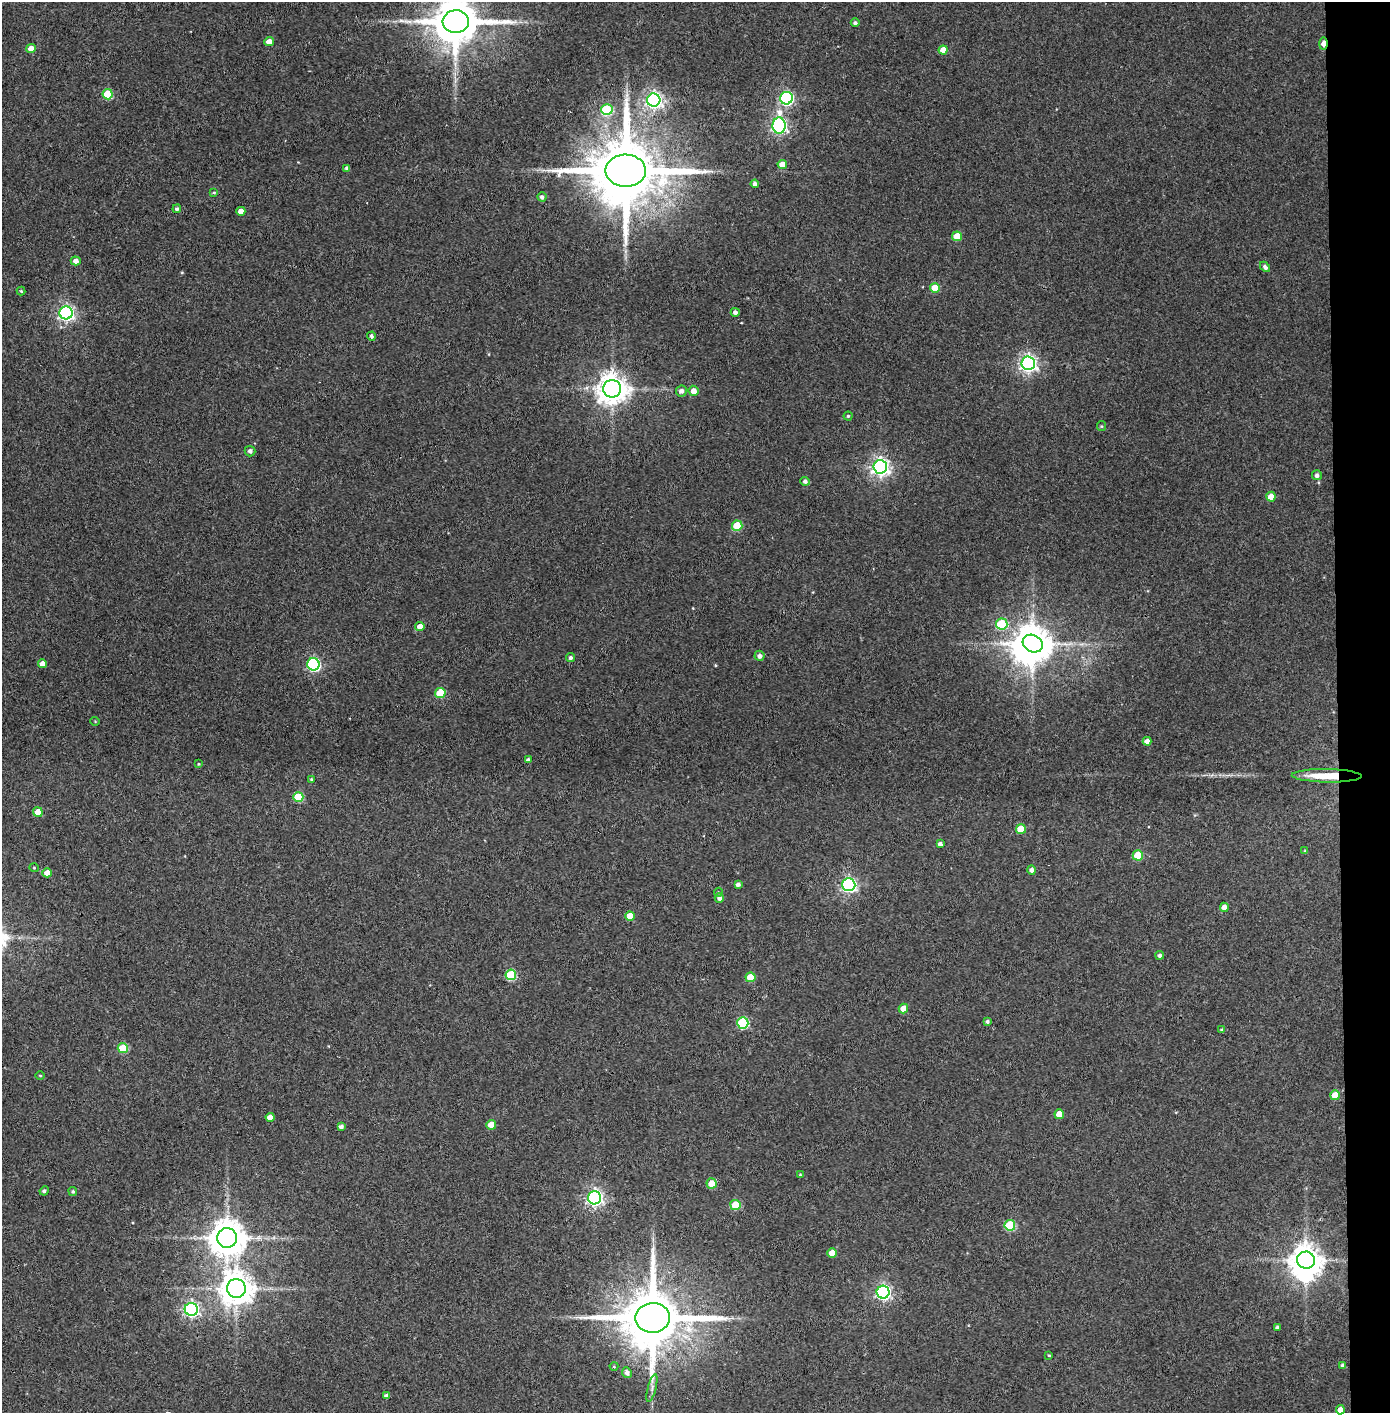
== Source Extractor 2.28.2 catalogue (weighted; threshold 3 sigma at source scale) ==
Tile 6 of 3 x 3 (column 3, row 2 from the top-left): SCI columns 2855-4242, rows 1415-2825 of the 4321 x 4242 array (HDU 1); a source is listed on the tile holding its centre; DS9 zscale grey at full resolution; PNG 1392 x 1415 px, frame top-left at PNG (2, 2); each listed source drawn as its Kron ellipse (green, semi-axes under 4 px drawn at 4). Shown black and unused: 4% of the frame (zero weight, under 3 of 4 exposures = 6% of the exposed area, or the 3 px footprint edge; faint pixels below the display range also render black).
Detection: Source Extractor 2.28.2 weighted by HDU 2 'WHT'; one run over the whole footprint, this tile lists its part. Background 0.0668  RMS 0.0057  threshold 0.0258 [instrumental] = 3 sigma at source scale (4.5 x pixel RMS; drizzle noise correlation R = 1.50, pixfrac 1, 0.05/0.05 arcsec/px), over >= 5 px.
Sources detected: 106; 2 inside a brighter object's white glare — neither listed nor drawn; the other 104 listed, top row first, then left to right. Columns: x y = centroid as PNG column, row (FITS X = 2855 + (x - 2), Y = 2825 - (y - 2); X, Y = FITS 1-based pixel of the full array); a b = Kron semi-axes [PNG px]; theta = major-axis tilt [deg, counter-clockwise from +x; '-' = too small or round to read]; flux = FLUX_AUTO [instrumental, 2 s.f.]
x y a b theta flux
456 22 13 11 2 2900
855 23 4 4 - 1.2
269 42 5 4 - 4.9
1323 43 6 4 88 7.5
31 49 5 4 - 5
943 50 4 4 - 5.6
108 94 5 5 - 23
786 98 6 6 - 100
654 100 6 6 - 210
607 110 5 5 - 36
779 126 8 6 88 160
782 164 5 4 - 6.5
347 168 4 4 - 1.5
626 171 20 16 -1 7300
755 184 4 4 - 2.4
214 192 4 4 - 0.59
542 197 4 4 - 1.7
177 209 4 4 - 1.4
241 211 4 4 - 4.2
957 236 5 5 - 13
76 261 5 4 - 3.3
1265 267 6 4 -47 1.6
935 288 5 5 - 15
21 291 4 4 - 0.75
735 312 4 4 - 2
66 313 6 6 - 180
371 336 4 4 - 1.3
1028 363 7 6 - 220
612 389 9 8 - 870
681 391 5 5 - 2.5
694 391 5 5 - 4
848 416 4 4 - 0.74
1101 426 5 4 - 0.67
250 451 5 5 - 2
880 467 7 7 - 270
1317 475 5 5 - 1.8
805 481 5 4 - 1.6
1271 497 5 4 - 7.1
737 526 5 5 - 21
1002 624 6 5 - 32
420 627 4 4 - 5
1033 644 10 8 -28 1400
760 656 5 5 - 2.3
571 658 4 4 - 1.5
42 664 4 4 - 4.9
313 664 6 6 - 89
440 693 5 5 - 20
95 721 4 3 - 0.42
1147 741 4 4 - 3.1
528 760 4 4 - 1.8
199 764 4 3 - 0.53
1327 776 35 6 -1 17
311 779 4 3 - 0.59
298 797 5 5 - 25
38 812 5 4 - 8.9
1021 829 5 5 - 13
940 844 4 4 - 2.1
1305 851 4 4 - 0.7
1138 855 5 5 - 17
34 868 5 3 - 0.44
1032 870 5 4 - 2.2
47 873 4 4 - 5.3
738 884 4 4 - 1.8
849 885 6 6 - 150
718 892 4 4 - 0.59
719 898 5 4 - 1.9
1224 907 4 4 - 4
630 916 5 4 - 8.5
1160 955 4 4 - 1.6
511 975 5 5 - 36
750 977 5 4 - 11
903 1009 5 4 - 7.6
987 1021 4 3 - 1.3
743 1023 6 5 - 52
1222 1030 4 3 - 0.99
123 1048 5 5 - 22
40 1075 4 3 - 0.44
1335 1095 5 5 - 11
1059 1114 5 5 - 8.5
270 1117 4 4 - 4.4
491 1125 5 4 - 7.2
341 1127 4 4 - 2
800 1175 3 3 - 0.54
711 1183 5 5 - 9
44 1191 5 4 - 1.2
73 1192 4 4 - 0.9
594 1198 6 6 - 200
735 1205 5 5 - 18
1010 1225 5 5 - 35
227 1238 10 10 - 1400
832 1253 5 4 - 6.1
1306 1260 9 8 - 920
236 1288 9 9 - 1100
883 1292 6 6 - 150
191 1309 6 6 - 160
652 1318 17 15 1 5200
1277 1328 4 3 - 1.4
1049 1355 3 3 - 0.5
1342 1365 4 3 - 1.3
614 1366 4 4 - 0.58
627 1373 5 5 - 2.3
652 1388 14 4 75 2.2
386 1396 4 4 - 1.9
1340 1410 4 4 - 5.1
Overlapping masked pixels (flux is a lower limit): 2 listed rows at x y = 1323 43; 1327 776
Isophote crosses this tile's border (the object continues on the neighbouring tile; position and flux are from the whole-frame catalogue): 2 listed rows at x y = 456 22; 1340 1410